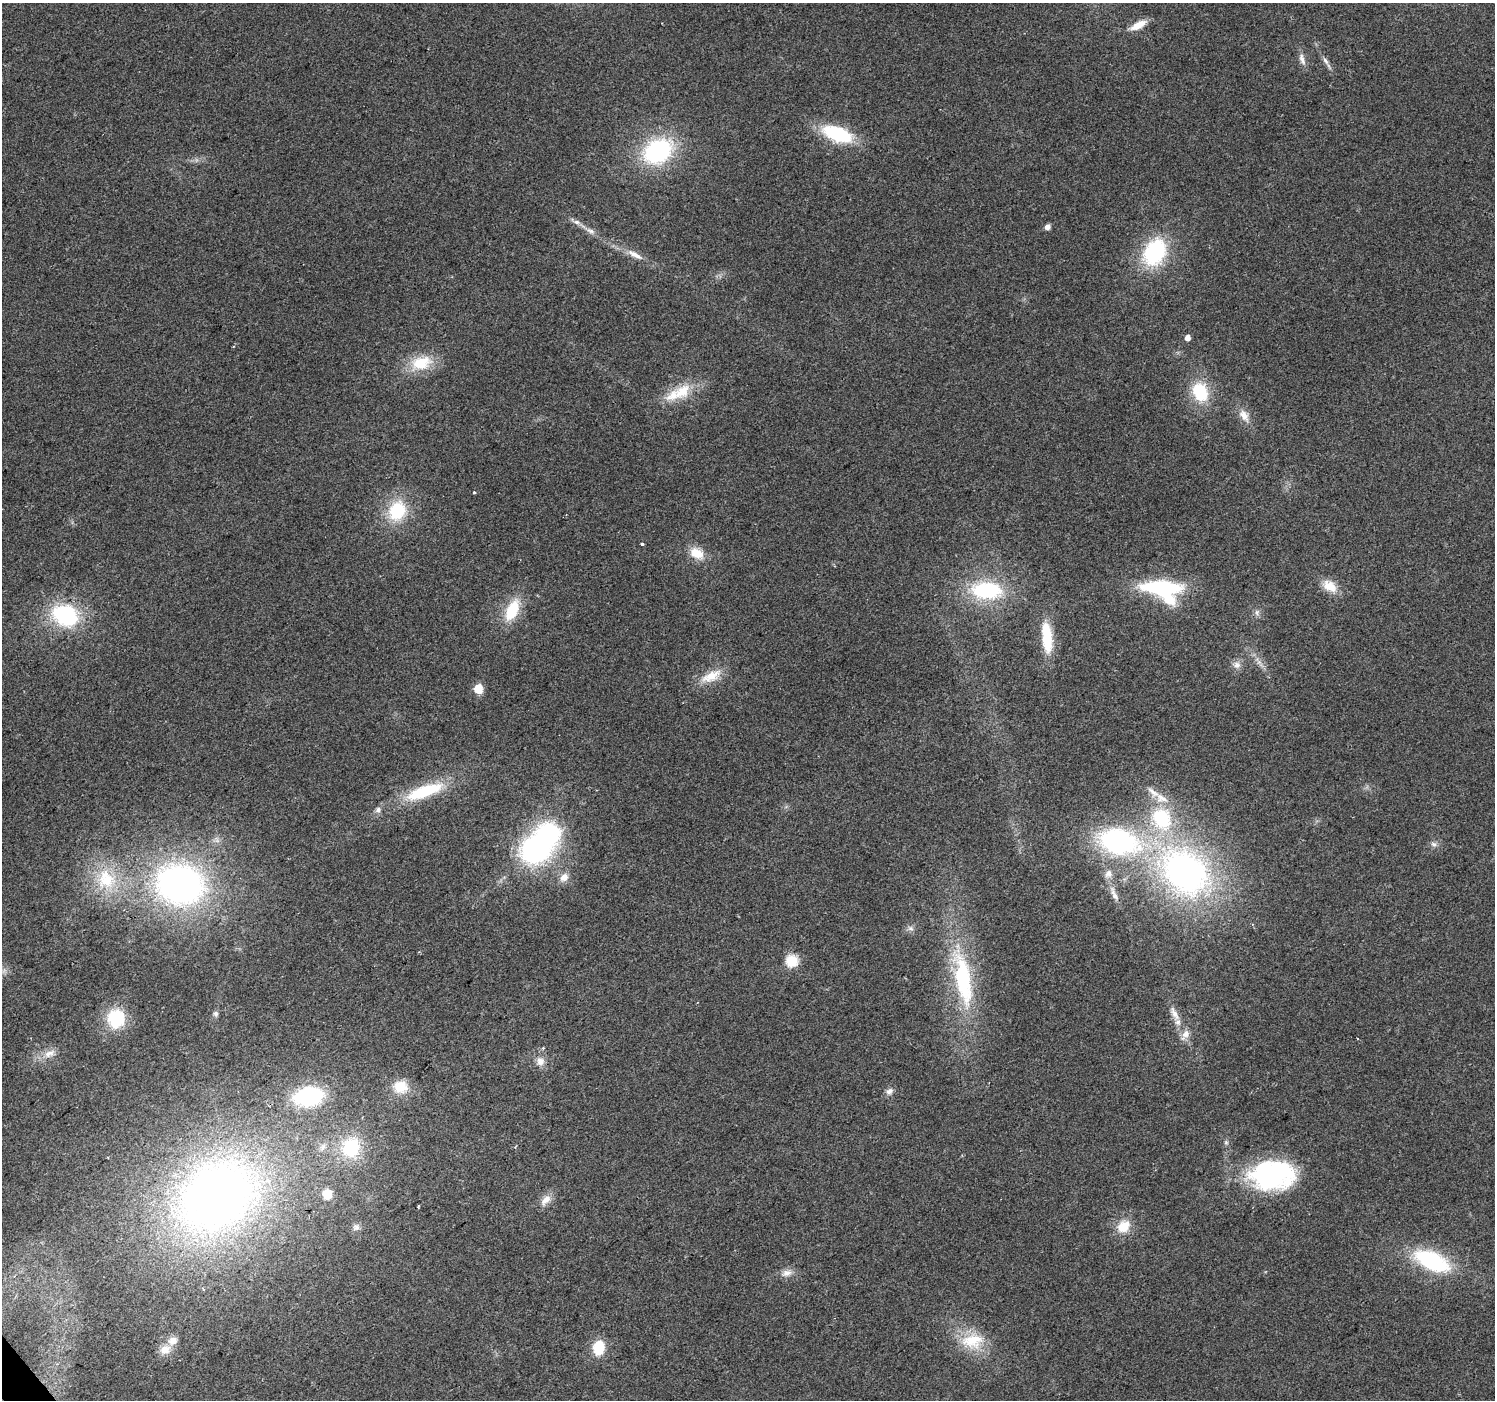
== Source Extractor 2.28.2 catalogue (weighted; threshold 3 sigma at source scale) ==
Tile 7 of 4 x 4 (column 3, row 2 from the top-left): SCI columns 2989-4481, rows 2928-4325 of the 5978 x 5921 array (HDU 1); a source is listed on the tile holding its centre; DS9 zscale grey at full resolution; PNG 1497 x 1402 px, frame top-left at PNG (2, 3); no overlay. Shown black and unused: <1% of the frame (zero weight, under 2 of 3 exposures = <1% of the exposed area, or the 3 px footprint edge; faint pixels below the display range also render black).
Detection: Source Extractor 2.28.2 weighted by HDU 2 'WHT'; one run over the whole footprint, this tile lists its part. Background 0.0727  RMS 0.0088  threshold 0.0398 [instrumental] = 3 sigma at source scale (4.5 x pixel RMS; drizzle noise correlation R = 1.50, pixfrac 1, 0.0396/0.0396 arcsec/px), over >= 5 px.
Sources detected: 79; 3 inside a brighter object's white glare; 1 cosmic-ray / hot-pixel residue — not listed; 7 inside a brighter listed object's ellipse — not listed separately; the other 68 listed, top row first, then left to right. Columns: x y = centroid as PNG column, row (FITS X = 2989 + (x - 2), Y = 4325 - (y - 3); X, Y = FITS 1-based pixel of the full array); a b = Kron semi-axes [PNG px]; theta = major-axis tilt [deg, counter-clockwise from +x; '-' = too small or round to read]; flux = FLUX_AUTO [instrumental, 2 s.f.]
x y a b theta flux
1138 25 21 8 27 12
1302 59 19 7 -74 5.7
1325 61 13 6 -56 4
837 134 32 15 -19 62
658 151 32 24 30 110
576 222 16 6 -23 4.8
1047 227 5 5 - 5.8
591 231 13 7 -23 4.6
1154 252 28 21 60 88
635 255 23 7 -28 10
1187 338 5 5 - 6.3
421 363 28 17 15 32
682 392 29 18 42 28
1200 392 22 17 -69 42
1244 415 19 11 -56 10
474 492 3 3 - 1.8
397 511 24 20 66 45
642 544 3 3 - 2
697 553 19 13 -33 16
1329 586 19 13 -28 15
1161 587 38 14 -3 98
986 590 37 20 -4 73
512 610 27 14 65 32
1257 612 9 7 -90 3.2
65 615 24 19 -22 93
1047 637 36 11 -85 35
1259 662 18 5 -55 6.1
1236 665 11 9 -13 5.4
711 676 31 13 24 19
478 689 6 5 - 42
424 791 46 14 20 56
1161 798 20 14 -22 15
378 810 9 6 89 3.2
1118 841 49 29 -14 170
1434 844 9 7 -17 3.2
536 849 31 28 25 160
1185 872 68 51 -44 340
564 877 13 10 43 7.5
107 880 30 23 13 47
180 885 47 38 -13 330
1114 894 26 7 -66 8
910 928 9 6 -16 3.2
792 961 12 11 - 22
963 978 70 20 -79 110
216 1014 8 6 -58 2.3
1175 1014 24 9 -62 10
116 1018 18 17 - 48
543 1048 3 3 - 1.5
49 1054 17 10 23 8.9
540 1061 12 11 - 7.5
400 1087 20 18 2 22
889 1091 11 8 44 4.2
308 1096 24 15 11 98
1226 1142 6 5 - 1.8
323 1147 12 7 58 4.9
351 1147 24 21 79 50
1271 1174 56 25 6 140
327 1194 11 9 84 13
215 1197 98 75 35 620
546 1200 17 10 40 8.4
418 1206 3 2 - 1.1
1123 1226 15 12 44 19
356 1228 10 8 16 3.6
1432 1261 37 18 -25 90
787 1273 15 9 18 6.6
973 1341 33 22 3 34
599 1348 13 10 83 32
165 1349 15 12 27 9.9